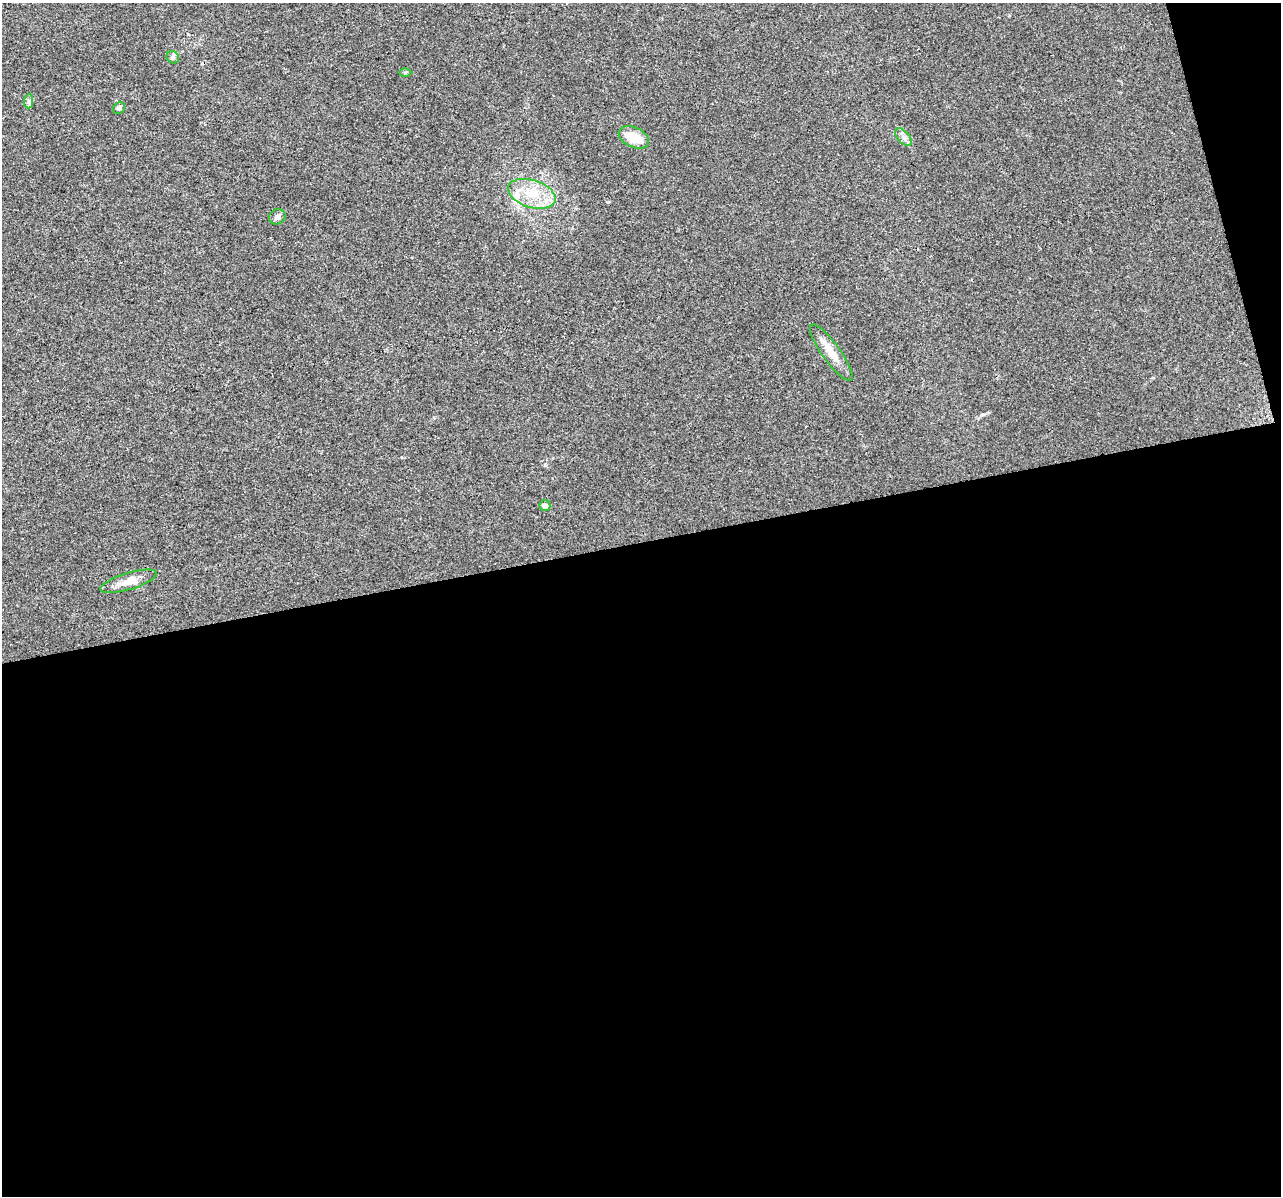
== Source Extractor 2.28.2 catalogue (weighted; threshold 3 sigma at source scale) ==
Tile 16 of 4 x 4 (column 4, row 4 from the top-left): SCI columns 3839-5117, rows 92-1285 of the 5117 x 4912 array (HDU 1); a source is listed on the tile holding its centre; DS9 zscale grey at full resolution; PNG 1283 x 1198 px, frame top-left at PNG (2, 3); each listed source drawn as its Kron ellipse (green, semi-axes under 4 px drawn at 4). Shown black and unused: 56% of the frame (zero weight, under 2 of 3 exposures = <1% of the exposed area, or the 3 px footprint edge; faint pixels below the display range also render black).
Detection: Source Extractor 2.28.2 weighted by HDU 2 'WHT'; one run over the whole footprint, this tile lists its part. Background 0.0308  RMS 0.0062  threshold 0.028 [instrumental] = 3 sigma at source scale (4.5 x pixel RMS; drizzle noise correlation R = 1.50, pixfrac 1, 0.0396/0.0396 arcsec/px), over >= 5 px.
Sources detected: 13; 1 cosmic-ray / hot-pixel residue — neither listed nor drawn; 1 inside a brighter listed object's ellipse — not listed separately; the other 11 listed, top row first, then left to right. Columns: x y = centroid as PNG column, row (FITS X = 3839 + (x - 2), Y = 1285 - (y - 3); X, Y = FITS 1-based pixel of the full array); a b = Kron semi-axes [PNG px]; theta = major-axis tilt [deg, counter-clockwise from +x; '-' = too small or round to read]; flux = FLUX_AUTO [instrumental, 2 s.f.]
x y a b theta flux
173 57 7 5 -47 1.3
405 72 6 4 1 0.86
29 101 7 4 89 1.4
119 108 6 5 - 1
634 137 16 10 -24 13
903 137 10 6 -48 2.3
532 194 24 13 -17 16
277 217 8 7 - 2.2
831 353 34 9 -54 9.6
545 506 5 5 - 2.8
129 581 29 8 17 8.7